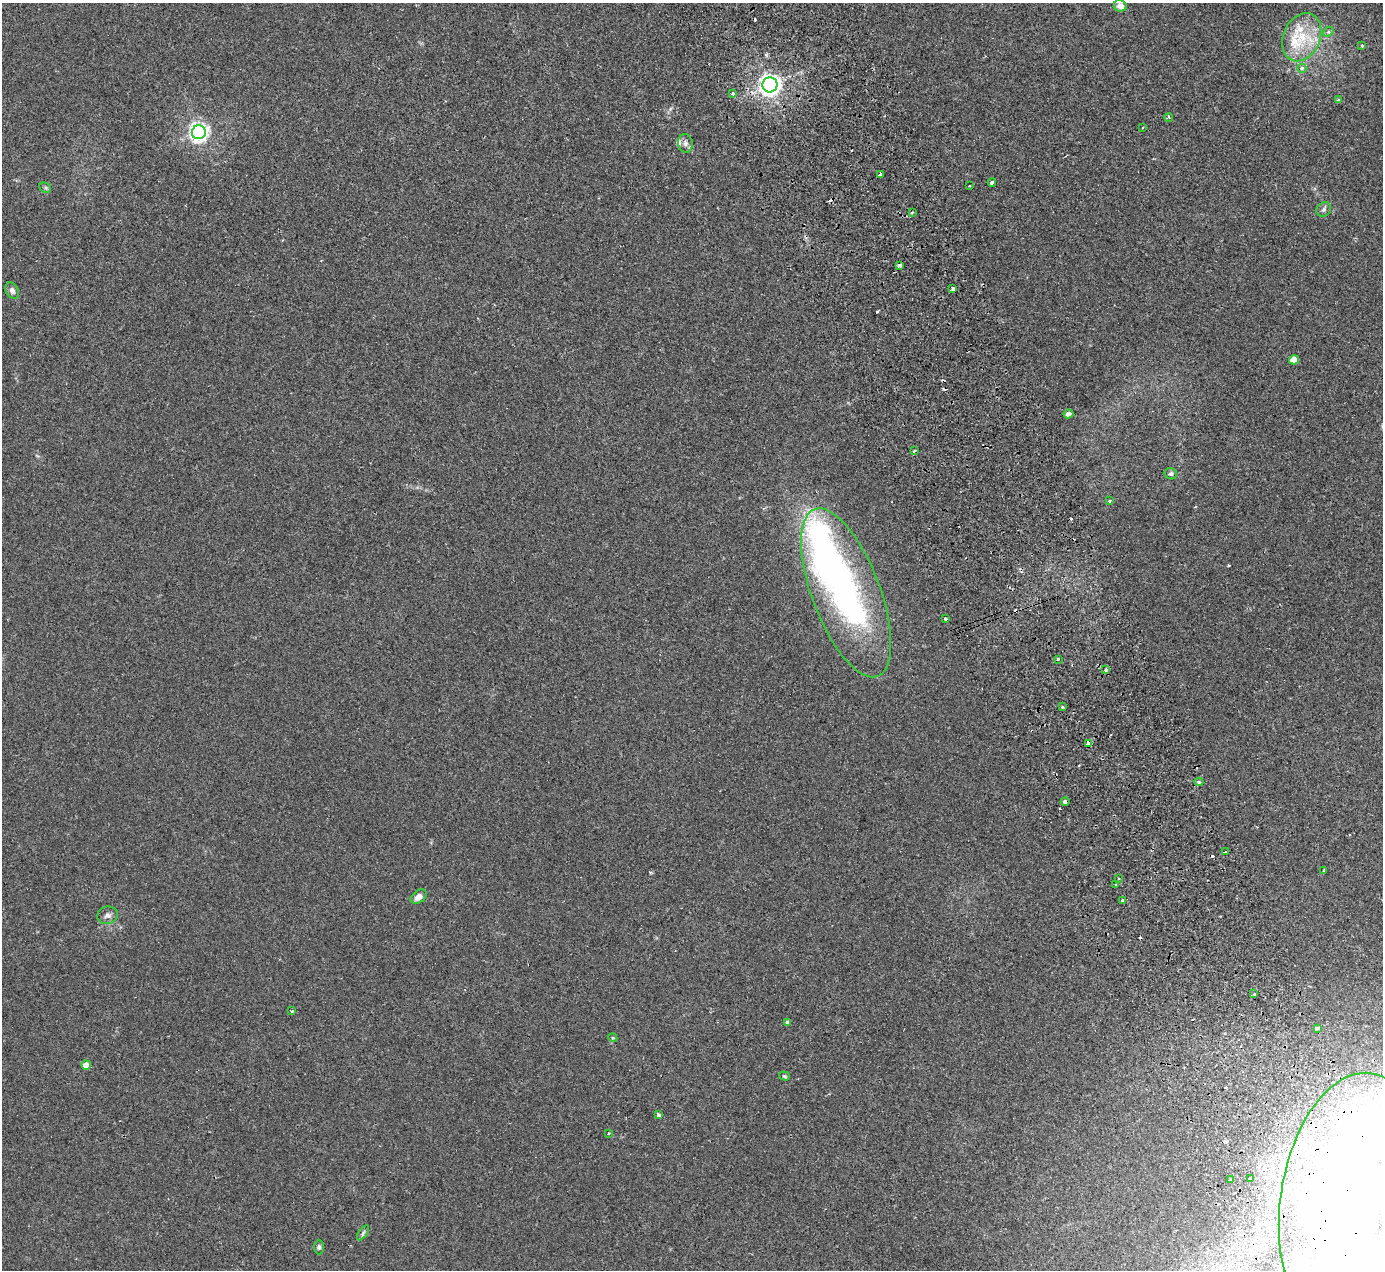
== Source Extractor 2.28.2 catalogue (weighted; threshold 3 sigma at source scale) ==
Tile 6 of 4 x 4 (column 2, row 2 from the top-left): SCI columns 1439-2819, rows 2848-4115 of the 5637 x 5567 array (HDU 1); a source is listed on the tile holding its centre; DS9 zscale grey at full resolution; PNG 1385 x 1272 px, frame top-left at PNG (2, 3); each listed source drawn as its Kron ellipse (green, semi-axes under 4 px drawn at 4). Shown black and unused: <1% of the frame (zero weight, under 2 of 3 exposures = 3% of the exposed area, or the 3 px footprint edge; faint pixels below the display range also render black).
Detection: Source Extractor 2.28.2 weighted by HDU 2 'WHT'; one run over the whole footprint, this tile lists its part. Background 0.0185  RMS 0.0063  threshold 0.0286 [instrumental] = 3 sigma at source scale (4.5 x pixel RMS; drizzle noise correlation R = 1.50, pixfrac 1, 0.05/0.05 arcsec/px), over >= 5 px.
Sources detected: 74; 3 inside a brighter object's white glare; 14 cosmic-ray / hot-pixel residue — neither listed nor drawn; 2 inside a brighter listed object's ellipse — not listed separately; the other 55 listed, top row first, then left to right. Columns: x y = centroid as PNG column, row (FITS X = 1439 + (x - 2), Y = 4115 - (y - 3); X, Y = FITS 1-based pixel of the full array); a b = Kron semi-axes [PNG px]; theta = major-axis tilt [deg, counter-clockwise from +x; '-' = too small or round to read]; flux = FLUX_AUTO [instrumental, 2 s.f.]
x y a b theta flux
1120 6 6 5 - 3.9
1328 32 6 4 44 0.93
1302 37 25 18 66 22
1362 46 3 3 - 1.4
1302 68 4 4 - 2.2
770 85 7 7 - 360
733 93 3 3 - 2.4
1338 100 4 3 - 0.86
1169 117 4 3 - 1.2
1143 127 3 2 - 0.52
199 132 7 7 - 270
685 143 9 7 -81 2.2
880 174 4 3 - 2.7
992 182 4 3 - 12
969 186 2 2 - 0.72
45 188 6 4 -29 0.98
1324 209 8 6 44 1.6
912 212 3 3 - 0.88
899 265 4 3 - 4.7
953 289 3 3 - 4.4
12 290 8 6 -61 2.3
1294 360 5 4 - 7.9
1068 414 5 4 - 3.4
914 451 3 3 - 1.6
1171 474 6 5 - 1.3
1110 501 3 2 - 0.87
846 593 89 34 -69 170
945 619 3 3 - 3
1058 659 3 2 - 1.5
1106 670 3 3 - 2.6
1062 707 3 2 - 0.78
1088 743 4 3 - 34
1199 782 4 4 - 1
1065 801 4 3 - 17
1225 851 3 3 - 7
1324 870 3 3 - 0.59
1118 879 3 2 - 0.78
1116 885 3 3 - 1.6
419 897 9 6 37 4.1
1123 901 4 3 - 3.3
108 915 10 8 18 2.7
1254 994 3 3 - 1.1
292 1011 3 3 - 0.82
787 1022 4 4 - 1.4
1317 1028 4 3 - 4.6
613 1038 4 3 - 0.57
86 1065 5 4 - 5.5
784 1076 5 4 - 0.8
659 1115 4 3 - 2.6
609 1133 3 2 - 0.7
1250 1178 3 3 - 3.9
1230 1180 3 2 - 0.57
1353 1203 131 72 82 820
363 1233 8 4 55 1.2
319 1247 7 5 -90 1.3
Overlapping masked pixels (flux is a lower limit): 3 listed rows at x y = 1088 743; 1065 801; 1353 1203
Isophote crosses this tile's border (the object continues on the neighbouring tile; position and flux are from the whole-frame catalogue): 1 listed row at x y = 1353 1203